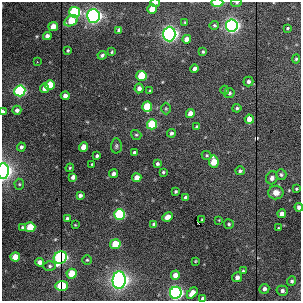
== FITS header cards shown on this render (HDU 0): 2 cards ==
NAXIS1  =                  299
NAXIS2  =                  299

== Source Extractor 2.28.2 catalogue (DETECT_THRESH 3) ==
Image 299 x 299 px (HDU 0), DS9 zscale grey, 1 PNG px = 1 image px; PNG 303 x 303 px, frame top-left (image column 1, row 299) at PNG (2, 2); each listed source drawn as its Kron ellipse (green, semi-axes under 4 px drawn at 4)
Background 2070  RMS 32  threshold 96.6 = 3 sigma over >= 5 px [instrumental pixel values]
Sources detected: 100; all 100 listed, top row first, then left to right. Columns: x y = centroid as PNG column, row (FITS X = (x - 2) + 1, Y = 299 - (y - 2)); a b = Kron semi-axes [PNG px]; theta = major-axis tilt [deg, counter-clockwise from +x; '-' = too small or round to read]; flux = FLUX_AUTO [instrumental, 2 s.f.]
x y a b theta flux
155 2 5 2 - 1.2e+04
217 3 6 3 0 7.0e+04
236 3 5 3 - 2.3e+03
152 9 5 4 - 4.5e+04
75 12 5 5 - 3.4e+05
93 16 7 6 - 1.3e+06
71 21 7 5 30 6.0e+04
185 22 4 3 - 2.1e+03
214 25 5 4 - 3.3e+03
53 26 4 4 - 2.2e+04
232 26 6 6 - 1.1e+06
288 28 4 3 - 3.0e+03
119 30 4 4 - 9.6e+03
169 34 7 6 - 1.4e+06
47 36 4 4 - 1.1e+04
187 39 4 4 - 1.7e+04
68 51 4 3 - 2.7e+03
112 52 4 3 - 2.4e+03
203 52 4 3 - 2.8e+03
102 55 4 3 - 4.4e+03
296 59 4 4 - 2.6e+03
37 62 2 2 - 1.0e+03
195 69 4 4 - 1.2e+04
141 76 5 5 - 1.1e+05
248 82 5 5 - 5.8e+03
50 85 5 5 - 5.1e+04
45 88 4 4 - 1.6e+04
139 88 5 4 - 1.1e+04
225 90 4 4 - 2.0e+03
20 91 5 5 - 4.0e+05
150 91 3 3 - 2.5e+03
229 93 5 5 - 4.7e+03
65 96 4 4 - 1.0e+04
147 107 5 5 - 8.0e+04
166 108 6 5 - 3.0e+03
237 108 4 3 - 4.0e+03
17 110 4 4 - 7.1e+03
3 112 4 3 - 7.4e+03
190 114 4 4 - 2.4e+04
249 119 4 4 - 2.7e+04
152 124 5 5 - 1.4e+05
197 127 3 3 - 3.1e+03
171 133 4 4 - 5.2e+03
136 135 5 4 - 3.1e+03
116 146 7 5 89 4.1e+03
21 147 4 4 - 6.1e+03
83 147 4 4 - 2.7e+04
134 153 4 3 - 5.4e+03
207 155 5 4 - 3.0e+03
97 156 4 3 - 5.0e+03
214 162 6 5 - 5.7e+04
92 164 3 2 - 1.8e+03
157 164 3 3 - 4.7e+03
70 168 4 3 - 2.4e+03
3 171 8 5 88 6.6e+05
240 171 5 4 - 4.1e+03
163 172 3 3 - 3.0e+03
114 174 4 4 - 8.6e+03
281 175 5 5 - 4.0e+03
73 177 4 4 - 9.9e+03
137 178 4 4 - 2.5e+04
272 178 6 5 - 8.3e+03
19 184 5 5 - 3.0e+03
296 189 3 3 - 2.4e+03
176 191 3 3 - 3.2e+03
276 193 7 7 - 1.8e+04
80 195 4 4 - 6.7e+03
186 197 4 3 - 4.9e+03
299 207 4 3 - 6.7e+03
119 214 5 5 - 2.9e+05
282 214 4 4 - 1.7e+04
167 217 5 4 - 1.4e+04
67 218 4 3 - 4.1e+03
202 220 3 3 - 2.5e+03
219 220 4 4 - 1.2e+03
154 224 4 4 - 6.5e+03
229 224 5 5 - 3.6e+03
75 225 4 3 - 1.6e+03
30 227 5 5 - 7.9e+04
22 228 3 3 - 3.8e+03
278 228 3 2 - 2.0e+03
115 244 5 5 - 7.3e+04
15 257 5 4 - 3.5e+04
60 258 7 6 - 4.4e+05
87 260 4 4 - 2.8e+03
195 261 3 2 - 1.7e+03
40 262 4 4 - 1.1e+04
50 266 6 5 - 4.5e+03
243 271 4 4 - 3.4e+03
72 274 5 5 - 6.0e+04
175 275 4 4 - 1.7e+04
237 277 5 5 - 9.9e+03
119 280 9 6 88 2.0e+06
292 281 5 4 - 4.7e+03
61 286 6 5 - 9.0e+04
264 289 5 4 - 7.7e+03
282 291 5 5 - 7.3e+03
176 293 6 6 - 9.3e+05
192 293 6 4 49 2.0e+04
203 298 4 4 - 8.1e+03
At the frame edge (FLAGS 8, measured only in part): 8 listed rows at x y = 155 2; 217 3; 236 3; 3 112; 3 171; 299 207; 176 293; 203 298